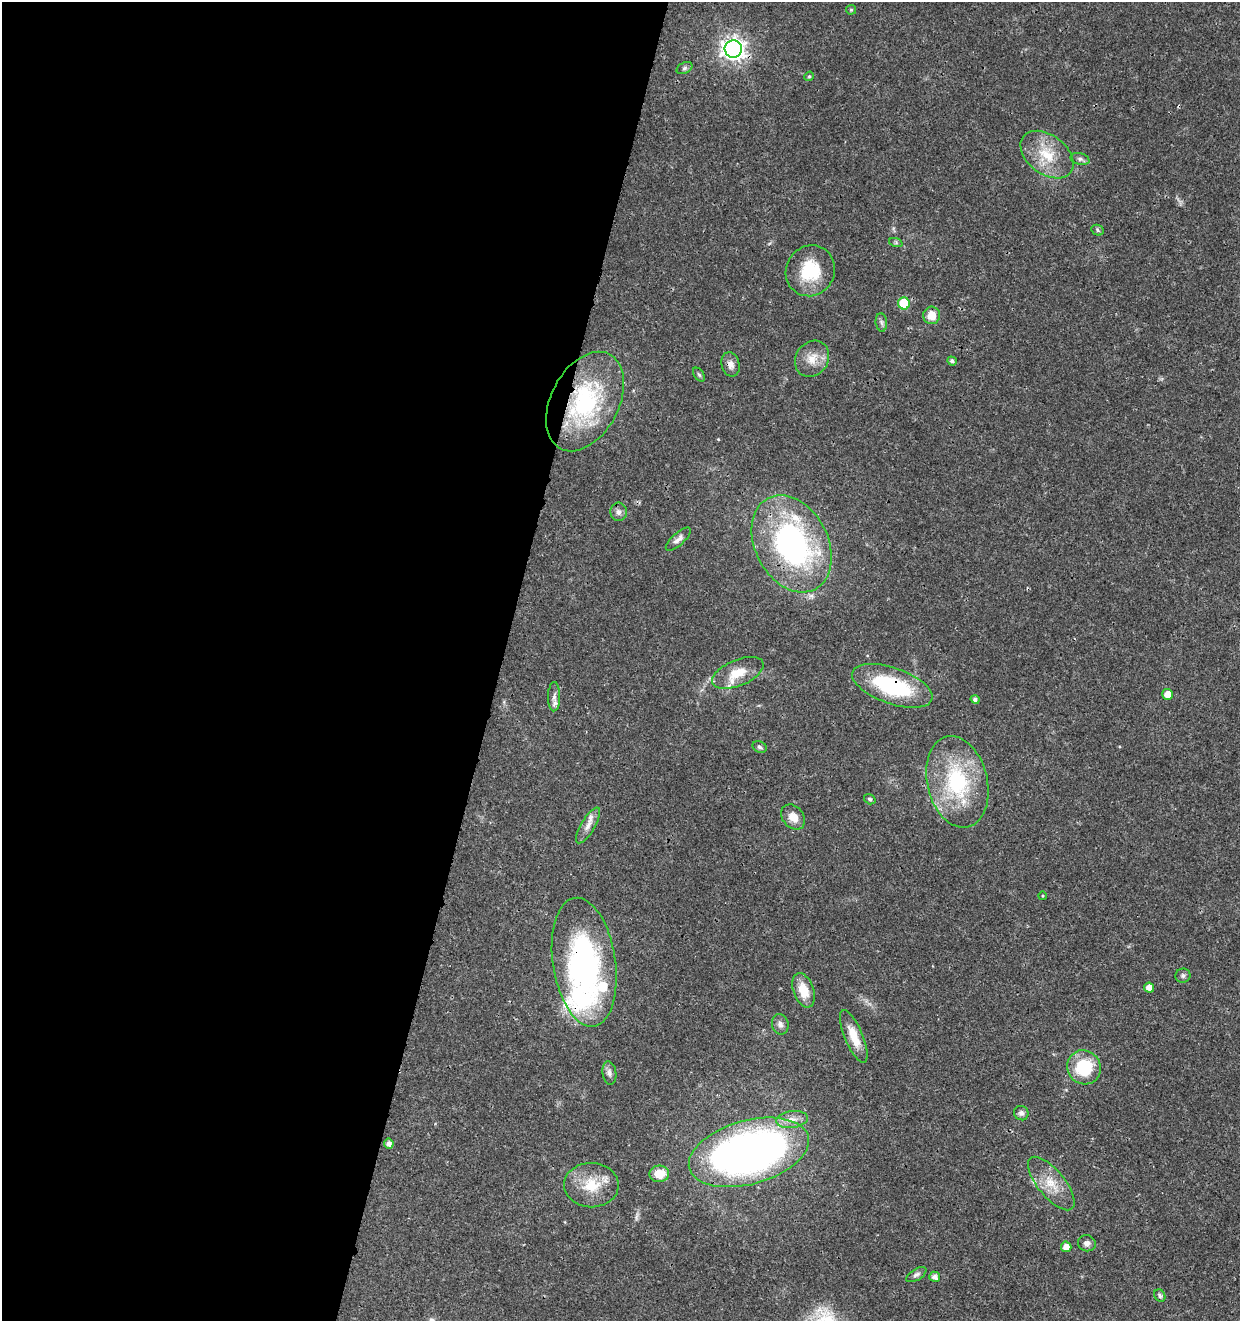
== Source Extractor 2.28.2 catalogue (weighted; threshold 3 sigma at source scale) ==
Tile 5 of 4 x 4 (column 1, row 2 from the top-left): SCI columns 287-1524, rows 2646-3964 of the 5463 x 5297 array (HDU 1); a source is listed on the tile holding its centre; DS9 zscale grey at full resolution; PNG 1242 x 1323 px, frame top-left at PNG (2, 2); each listed source drawn as its Kron ellipse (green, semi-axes under 4 px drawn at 4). Shown black and unused: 40% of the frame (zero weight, under 3 of 4 exposures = <1% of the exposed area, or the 3 px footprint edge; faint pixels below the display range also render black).
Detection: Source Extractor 2.28.2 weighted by HDU 2 'WHT'; one run over the whole footprint, this tile lists its part. Background 0.018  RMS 0.002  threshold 0.00906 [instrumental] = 3 sigma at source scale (4.5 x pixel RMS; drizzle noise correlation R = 1.50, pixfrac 1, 0.0396/0.0396 arcsec/px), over >= 5 px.
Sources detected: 56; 5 inside a brighter listed object's ellipse — not listed separately; the other 51 listed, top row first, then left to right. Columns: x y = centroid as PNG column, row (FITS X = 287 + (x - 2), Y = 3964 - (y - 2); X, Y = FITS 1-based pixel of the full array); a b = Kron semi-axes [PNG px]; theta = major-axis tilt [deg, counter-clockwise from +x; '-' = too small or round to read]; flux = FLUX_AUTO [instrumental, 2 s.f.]
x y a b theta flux
851 10 5 5 - 0.23
733 49 8 8 - 140
684 68 8 5 27 0.49
809 76 5 4 - 0.24
1047 155 30 19 -37 6.8
1080 159 9 5 -14 0.59
1098 230 6 5 - 0.36
896 243 7 4 -19 0.33
810 271 26 24 60 8.8
904 303 6 6 - 8.5
932 315 9 8 - 2.7
881 322 9 5 -83 0.56
812 359 19 16 55 3.1
952 361 5 4 - 0.53
730 364 12 9 -75 1.3
699 375 8 5 -54 0.36
585 402 53 34 63 26
619 512 9 8 - 0.88
678 539 16 6 42 1
792 544 51 36 -63 55
738 673 27 13 23 4.3
892 686 42 18 -19 18
1168 694 5 5 - 2.6
554 697 14 6 89 0.82
975 699 4 4 - 0.68
760 747 7 5 -23 0.45
957 782 46 30 -76 19
870 799 6 5 - 0.32
793 817 14 10 -49 2.1
588 825 20 7 59 1.5
1043 896 4 3 - 0.17
584 962 65 31 -82 48
1183 976 7 7 - 0.53
1149 988 5 5 - 1.6
804 990 18 10 -70 4.1
780 1024 10 8 -78 0.91
854 1036 28 9 -67 3.7
1084 1067 17 16 - 10
609 1073 12 7 -82 0.84
1021 1113 7 7 - 0.73
792 1119 16 8 7 1.9
389 1144 5 4 - 1.1
749 1152 61 32 15 110
659 1174 10 8 3 3.5
1051 1184 33 13 -51 4.6
591 1185 27 22 0 6.3
1087 1243 9 8 - 0.88
1066 1247 5 5 - 1.7
916 1275 11 5 31 0.63
935 1277 5 5 - 1
1160 1296 6 5 - 0.43
Overlapping masked pixels (flux is a lower limit): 5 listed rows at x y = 585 402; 792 544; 892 686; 584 962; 749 1152